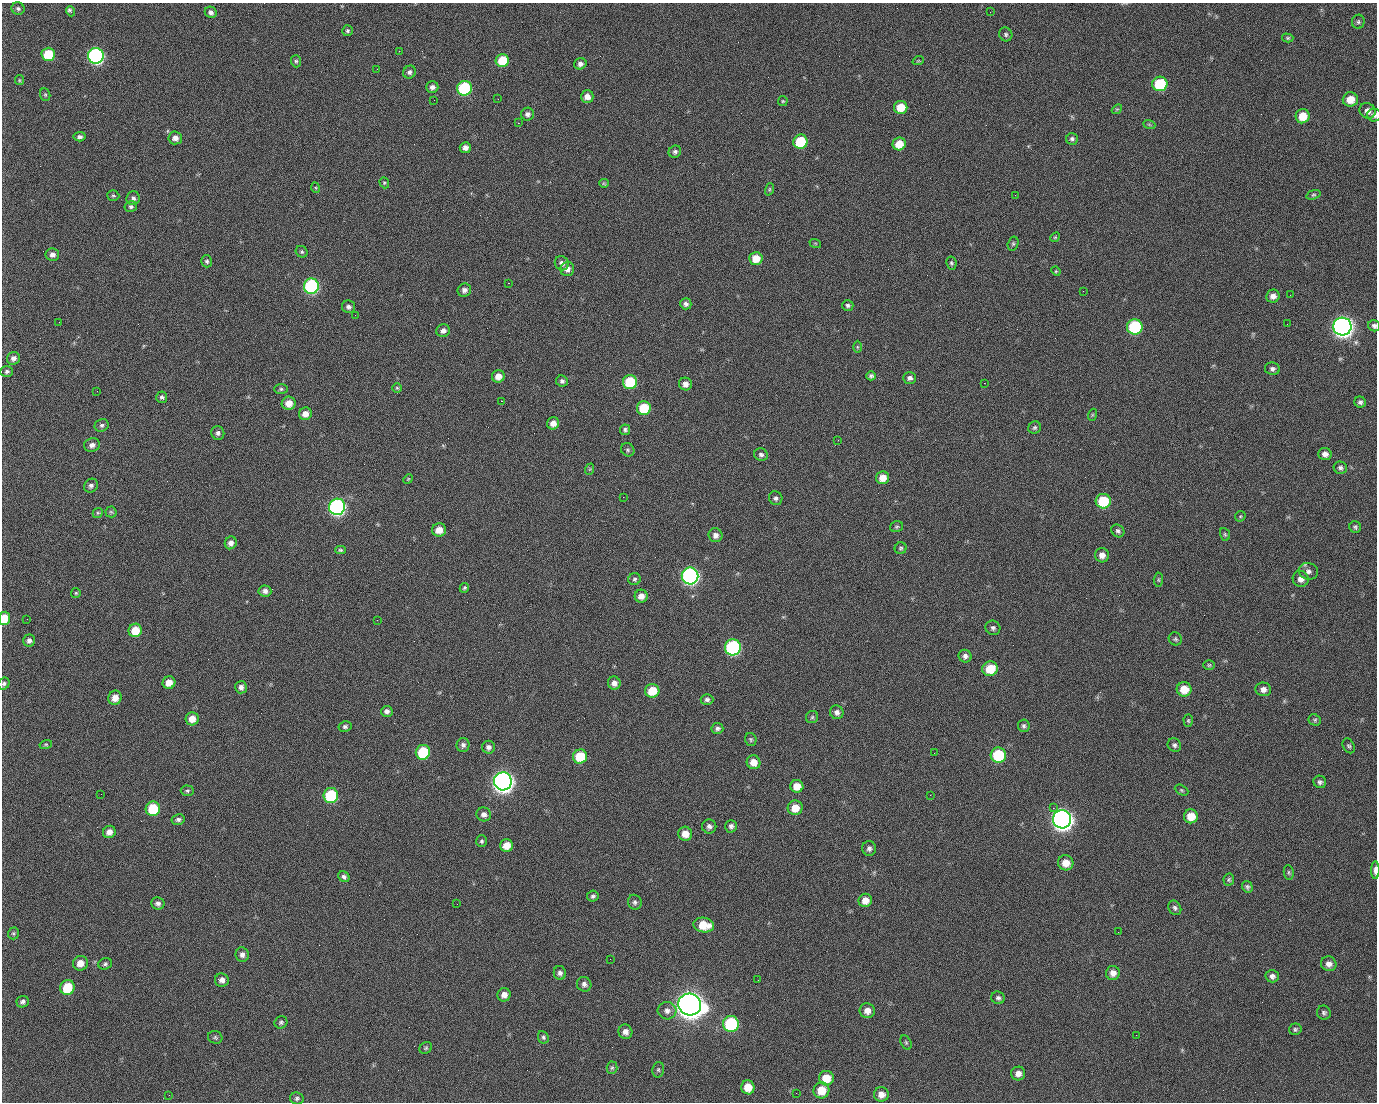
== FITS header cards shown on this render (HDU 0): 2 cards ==
NAXIS1  =                 1375 / length of data axis 1
NAXIS2  =                 1100 / length of data axis 2

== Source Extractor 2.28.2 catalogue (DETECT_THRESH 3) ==
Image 1375 x 1100 px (HDU 0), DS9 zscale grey, 1 PNG px = 1 image px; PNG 1379 x 1104 px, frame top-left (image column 1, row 1100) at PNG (2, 3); each listed source drawn as its Kron ellipse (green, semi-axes under 4 px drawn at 4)
Background 1450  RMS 29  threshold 85.5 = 3 sigma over >= 5 px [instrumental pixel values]
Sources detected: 255; all 255 listed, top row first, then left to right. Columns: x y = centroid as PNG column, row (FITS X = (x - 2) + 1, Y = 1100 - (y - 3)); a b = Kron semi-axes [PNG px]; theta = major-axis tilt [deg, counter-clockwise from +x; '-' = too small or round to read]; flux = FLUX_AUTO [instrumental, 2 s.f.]
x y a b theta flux
18 8 6 6 - 4.2e+03
70 11 5 3 - 6.4e+03
211 12 6 5 - 6.7e+03
990 12 2 2 - 1.4e+03
1358 22 7 6 - 4.1e+03
347 31 5 5 - 3.5e+03
1006 34 7 6 - 4.3e+03
1288 38 5 4 - 2.8e+03
399 51 2 2 - 2.2e+04
48 54 7 6 - 7.4e+04
96 56 8 8 - 5.1e+05
502 60 7 6 - 5.8e+04
296 61 6 5 - 3.4e+03
918 61 6 3 18 1.9e+03
580 64 6 5 - 7.9e+03
377 69 2 2 - 1.1e+03
409 72 6 6 - 5.7e+03
19 80 5 4 - 2.2e+03
1160 84 7 7 - 1.0e+05
432 87 6 5 - 7.0e+03
464 88 7 7 - 1.8e+05
45 95 6 5 - 2.9e+03
587 97 6 6 - 1.3e+04
498 99 2 2 - 1.2e+03
1350 99 7 7 - 2.6e+04
434 100 2 2 - 4.0e+03
783 101 5 5 - 2.3e+03
901 107 7 6 - 3.5e+04
1117 109 5 4 - 2.5e+03
1368 111 8 7 - 1.1e+04
527 114 6 6 - 6.5e+03
1374 115 7 6 - 6.0e+03
1303 116 7 7 - 3.6e+04
518 123 2 2 - 2.5e+04
1149 124 6 4 -20 2.3e+03
80 137 6 4 5 5.1e+03
175 138 7 6 - 1.1e+04
1072 139 6 6 - 4.6e+03
800 142 7 7 - 9.2e+04
899 144 6 6 - 3.1e+04
465 148 5 5 - 9.7e+03
675 152 6 6 - 5.5e+03
384 183 6 4 -70 2.6e+03
604 183 5 4 - 2.1e+03
316 188 5 3 - 2.0e+03
769 189 6 4 71 2.5e+03
1015 195 2 2 - 7.0e+03
1313 195 7 4 18 2.9e+03
113 196 6 5 - 3.2e+03
133 198 7 6 - 6.5e+03
131 207 6 5 - 4.3e+03
1055 237 5 4 - 2.3e+03
815 243 6 3 -18 2.0e+03
1013 244 7 5 75 3.5e+03
302 252 6 5 - 3.8e+03
52 255 7 6 - 8.8e+03
756 258 6 6 - 3.1e+04
207 261 6 5 - 4.0e+03
562 263 7 6 - 8.6e+03
951 263 6 5 - 3.6e+03
567 269 7 7 - 9.4e+03
1056 271 5 4 - 2.1e+03
508 283 2 2 - 5.7e+04
311 286 8 7 - 3.2e+05
464 290 7 6 - 7.9e+03
1083 291 2 2 - 3.3e+03
1290 295 2 2 - 2.0e+03
1273 296 7 6 - 1.1e+04
686 304 6 5 - 6.5e+03
848 305 6 5 - 4.1e+03
348 307 6 6 - 5.9e+03
355 315 2 2 - 1.0e+03
59 322 2 2 - 1.3e+03
1287 324 2 2 - 1.1e+03
1342 326 9 9 - 1.4e+06
1374 326 6 5 - 5.4e+03
1135 327 8 7 - 1.8e+05
443 331 7 6 - 9.7e+03
857 347 6 4 -89 2.3e+03
13 358 7 6 - 8.9e+03
1272 369 7 6 - 6.1e+03
7 371 6 5 - 4.9e+03
498 376 6 6 - 1.6e+04
871 376 5 4 - 4.3e+03
910 378 6 5 - 6.4e+03
562 381 6 5 - 5.0e+03
630 382 7 7 - 9.3e+04
984 383 2 2 - 2.0e+04
685 384 6 6 - 1.1e+04
397 388 5 5 - 2.6e+03
281 389 7 5 0 3.6e+03
97 391 2 2 - 1.4e+03
162 397 6 5 - 4.7e+03
501 401 3 2 - 5.8e+04
1360 402 6 5 - 5.0e+03
289 403 7 6 - 2.0e+04
644 408 7 7 - 6.8e+04
305 414 6 6 - 1.5e+04
1092 415 6 4 71 2.4e+03
553 423 6 6 - 1.5e+04
102 425 7 6 - 5.1e+03
1035 428 6 6 - 3.9e+03
625 430 5 5 - 4.3e+03
218 433 7 6 - 5.7e+03
838 440 3 2 - 2.9e+03
92 445 8 6 13 8.6e+03
628 450 7 6 - 4.0e+03
1325 454 6 6 - 9.7e+03
761 455 7 6 - 5.2e+03
1340 468 6 6 - 5.2e+03
590 469 6 3 71 2.0e+03
883 478 6 6 - 2.1e+04
408 479 5 4 - 2.0e+03
91 486 7 6 - 5.9e+03
623 497 2 2 - 3.1e+03
776 498 7 6 - 5.2e+03
1103 501 7 7 - 9.0e+04
337 507 8 8 - 5.7e+05
111 512 5 5 - 3.0e+03
98 513 5 4 - 2.6e+03
1240 516 5 4 - 2.6e+03
897 527 6 5 - 3.2e+03
1355 527 6 5 - 3.8e+03
439 530 7 6 - 2.1e+04
1118 531 7 6 - 4.7e+03
1225 534 6 5 - 2.9e+03
715 535 7 7 - 9.1e+03
231 543 6 6 - 9.3e+03
901 548 6 5 - 3.4e+03
340 550 5 4 - 3.1e+03
1102 555 7 7 - 1.3e+04
1308 571 10 8 -18 8.9e+03
690 576 8 8 - 6.7e+05
635 579 6 6 - 4.2e+03
1301 579 8 8 - 1.3e+04
1158 580 7 4 85 3.0e+03
464 588 5 4 - 3.1e+03
265 591 6 5 - 7.6e+03
76 593 5 5 - 2.6e+03
641 596 6 6 - 1.2e+04
4 618 6 5 - 4.0e+04
27 619 2 2 - 4.0e+03
377 620 2 2 - 1.2e+04
993 628 7 7 - 5.5e+03
135 630 7 6 - 4.0e+04
1175 639 7 6 - 3.7e+03
29 641 6 6 - 6.9e+03
733 647 8 8 - 3.2e+05
965 656 7 6 - 7.5e+03
1209 665 6 5 - 2.8e+03
990 669 8 7 - 4.6e+04
169 683 6 6 - 2.0e+04
614 683 6 6 - 1.1e+04
4 684 6 5 - 4.3e+03
241 687 6 6 - 7.2e+03
1184 689 7 7 - 3.7e+04
1263 689 8 7 - 1.0e+04
652 691 7 7 - 4.4e+04
115 698 7 6 - 1.9e+04
707 699 6 5 - 5.2e+03
387 711 6 5 - 6.6e+03
837 712 7 6 - 7.8e+03
812 717 6 6 - 3.4e+03
192 719 6 6 - 2.1e+04
1315 720 6 5 - 3.6e+03
1188 721 6 4 -88 2.8e+03
1024 726 6 6 - 4.1e+03
345 727 6 5 - 4.7e+03
717 728 6 5 - 5.6e+03
751 739 6 5 - 3.4e+03
46 744 6 4 15 2.7e+03
463 745 7 6 - 6.2e+03
1174 745 7 6 - 5.1e+03
1349 746 8 5 -60 3.9e+03
488 747 6 6 - 7.1e+03
423 752 7 7 - 9.8e+04
934 753 2 2 - 1.5e+03
998 755 7 7 - 1.2e+05
580 757 7 7 - 7.1e+04
754 762 7 6 - 2.1e+04
503 781 9 9 - 1.5e+06
1320 782 6 6 - 5.1e+03
797 786 6 6 - 2.3e+04
1181 790 7 5 -27 3.0e+03
187 791 7 5 -2 4.0e+03
101 794 2 2 - 2.2e+03
331 795 7 7 - 1.4e+05
930 795 2 2 - 7.9e+03
795 808 7 7 - 2.8e+04
1053 808 2 2 - 1.6e+04
153 809 7 7 - 7.3e+04
484 814 7 7 - 7.9e+03
1191 816 7 7 - 3.0e+04
178 819 6 5 - 5.3e+03
1062 819 9 9 - 1.5e+06
709 826 7 7 - 7.5e+03
731 826 6 5 - 5.9e+03
109 832 6 6 - 1.2e+04
685 834 7 6 - 2.0e+04
482 841 6 5 - 3.7e+03
506 845 6 6 - 2.6e+04
869 848 7 7 - 6.2e+03
1066 863 8 7 - 2.3e+04
1375 870 8 3 90 1.2e+04
1289 873 7 5 -83 3.3e+03
344 877 6 5 - 5.1e+03
1229 880 6 5 - 3.4e+03
1247 887 6 5 - 4.2e+03
593 896 6 5 - 4.6e+03
865 900 7 6 - 1.8e+04
635 902 7 6 - 5.4e+03
158 903 7 6 - 6.3e+03
457 904 2 2 - 1.3e+03
1175 908 8 6 -62 5.3e+03
704 925 10 7 -9 4.3e+04
1118 932 2 2 - 2.3e+03
13 933 6 5 - 3.3e+03
242 955 7 6 - 7.8e+03
610 959 2 2 - 2.2e+03
80 963 7 7 - 1.8e+04
105 964 7 5 19 4.2e+03
1329 964 8 7 - 1.1e+04
560 973 7 6 - 6.2e+03
1113 973 7 7 - 1.3e+04
1272 976 6 6 - 7.5e+03
222 980 7 6 - 9.8e+03
758 980 2 2 - 1.7e+03
584 984 7 7 - 6.8e+03
67 987 7 7 - 6.0e+04
504 995 7 6 - 1.2e+04
998 998 7 6 - 5.1e+03
23 1002 6 5 - 6.0e+03
690 1005 11 10 - 3.1e+06
667 1011 9 8 - 1.1e+04
867 1011 8 7 - 1.4e+04
1324 1013 7 7 - 5.0e+03
281 1022 6 6 - 4.3e+03
731 1024 8 8 - 1.9e+05
1295 1029 6 6 - 3.8e+03
625 1032 7 7 - 1.1e+04
1136 1035 2 2 - 8.6e+02
215 1037 7 6 - 3.7e+03
543 1037 6 5 - 4.2e+03
906 1042 7 5 -64 3.4e+03
426 1048 7 5 36 3.3e+03
612 1068 6 5 - 3.5e+03
658 1070 8 6 77 3.7e+03
1018 1074 7 7 - 1.1e+04
826 1078 7 7 - 3.5e+04
748 1087 7 6 - 2.9e+04
821 1090 8 8 - 3.6e+04
796 1093 2 2 - 1.9e+03
881 1094 7 7 - 1.4e+04
169 1095 2 2 - 5.6e+03
297 1098 7 6 - 4.5e+03
At the frame edge (FLAGS 8, measured only in part): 5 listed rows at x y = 1374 115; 1374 326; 4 618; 4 684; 1375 870